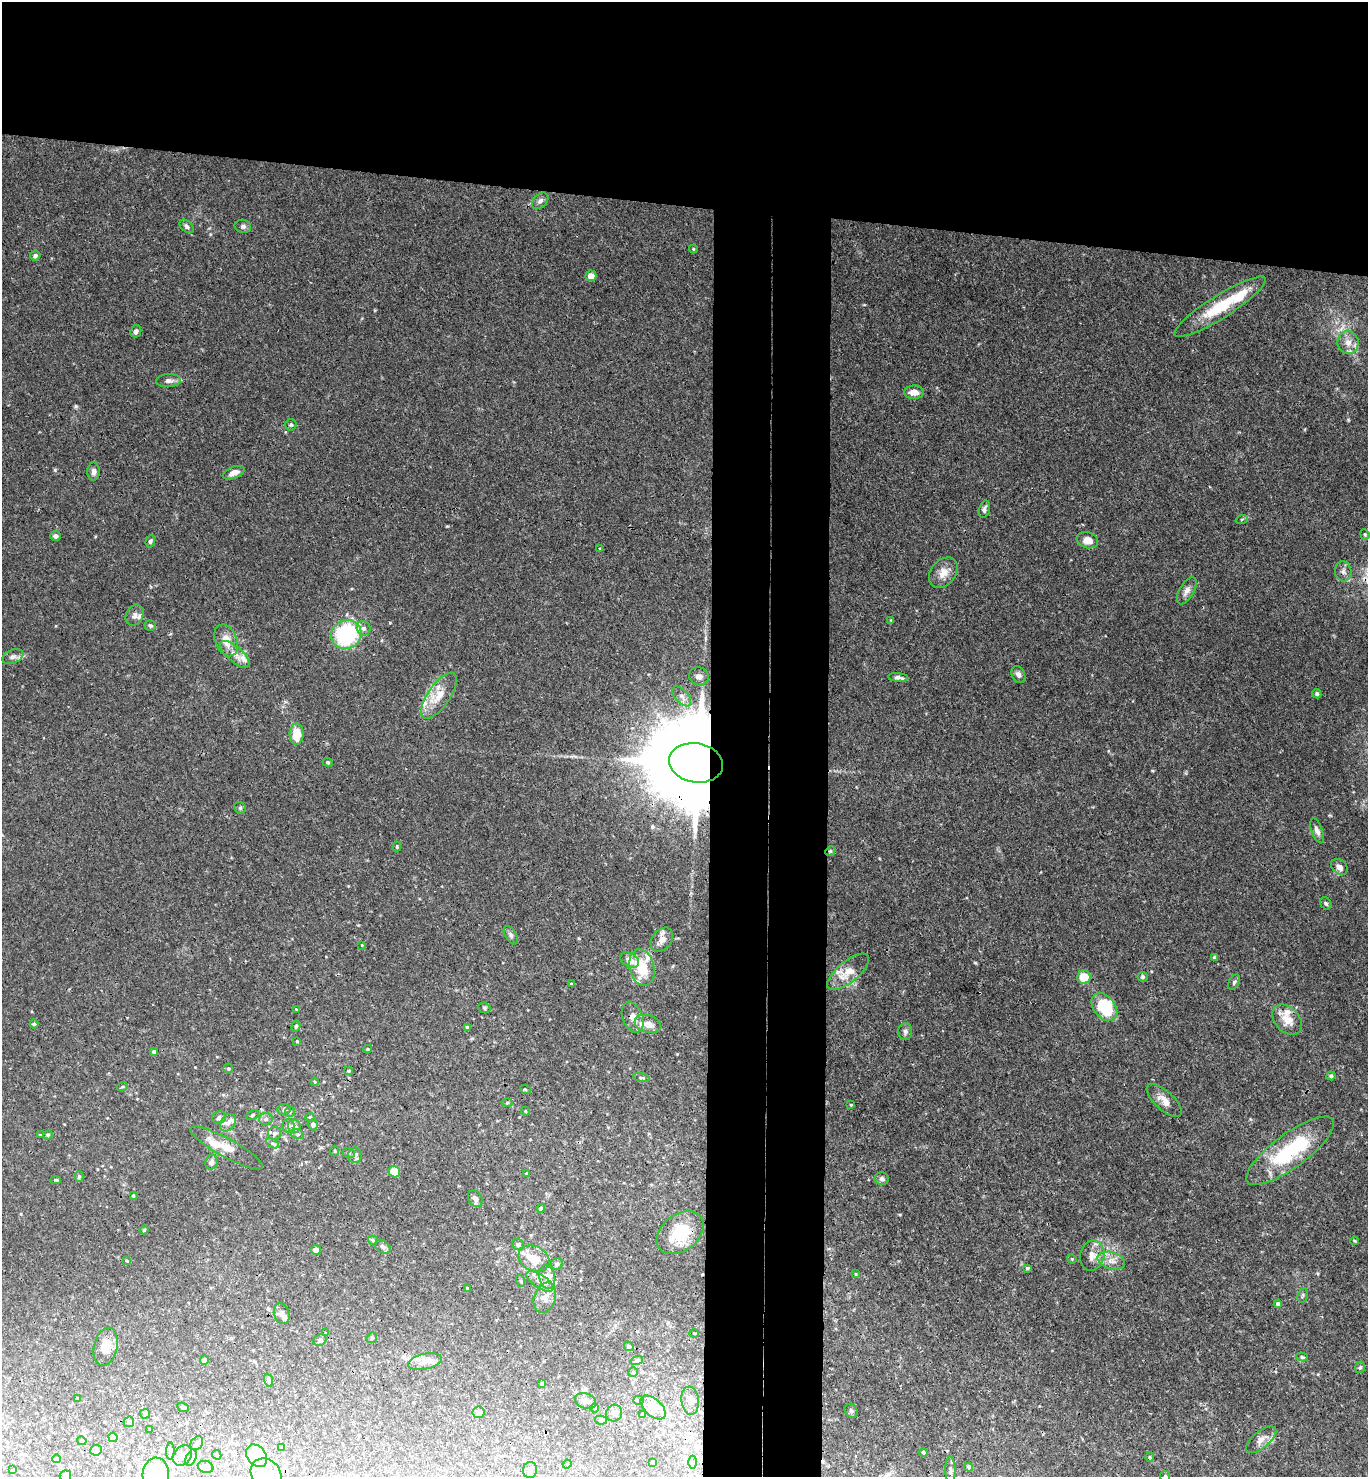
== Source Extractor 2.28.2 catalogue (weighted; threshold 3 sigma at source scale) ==
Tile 2 of 3 x 3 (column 2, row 1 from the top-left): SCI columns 1526-2891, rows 2961-4435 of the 4514 x 4442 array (HDU 1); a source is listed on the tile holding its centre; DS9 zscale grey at full resolution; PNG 1370 x 1479 px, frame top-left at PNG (2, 2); each listed source drawn as its Kron ellipse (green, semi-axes under 4 px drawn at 4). Shown black and unused: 21% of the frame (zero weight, under 3 of 4 exposures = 6% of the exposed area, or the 3 px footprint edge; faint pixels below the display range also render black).
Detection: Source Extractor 2.28.2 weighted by HDU 2 'WHT'; one run over the whole footprint, this tile lists its part. Background 0.0367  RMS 0.0029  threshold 0.0132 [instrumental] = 3 sigma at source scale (4.5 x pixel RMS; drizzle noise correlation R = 1.50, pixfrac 1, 0.05/0.05 arcsec/px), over >= 5 px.
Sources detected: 213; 1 inside a brighter object's white glare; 1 cosmic-ray / hot-pixel residue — neither listed nor drawn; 22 inside a brighter listed object's ellipse — not listed separately; the other 189 listed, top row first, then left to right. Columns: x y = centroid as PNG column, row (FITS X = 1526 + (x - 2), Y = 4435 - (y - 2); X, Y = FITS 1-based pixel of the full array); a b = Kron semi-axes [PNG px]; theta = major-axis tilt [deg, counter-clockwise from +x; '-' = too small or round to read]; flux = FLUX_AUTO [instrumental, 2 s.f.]
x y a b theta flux
540 201 9 6 45 1.1
187 226 8 5 -43 0.9
243 226 8 6 -11 0.79
693 249 4 4 - 0.26
35 256 5 5 - 0.83
591 276 5 5 - 2.5
1220 307 53 11 32 13
136 331 6 5 - 1
1348 343 11 10 - 2.7
169 381 12 6 3 1.3
914 392 10 6 2 2.7
291 425 6 5 - 0.5
94 472 9 6 89 1.2
234 473 11 6 22 2
984 509 9 5 74 0.81
1242 519 6 4 19 0.36
1365 534 5 4 - 0.38
55 536 5 5 - 0.94
1087 540 11 8 -18 3
150 541 6 4 71 0.65
600 549 4 3 - 0.44
1343 571 10 8 -84 1.3
943 573 17 12 51 3.1
1187 591 15 7 59 1.6
135 615 11 8 61 1.4
891 620 4 4 - 0.24
150 626 6 5 - 0.59
364 628 7 7 - 1.3
346 635 15 14 - 30
226 640 16 11 -67 3.8
235 654 18 7 -40 2.8
13 657 11 7 22 1.4
1018 675 9 6 -65 0.99
699 676 10 9 - 1.6
898 677 10 4 -6 1.1
1317 694 5 4 - 0.49
439 696 27 11 56 5.2
682 696 12 6 -48 1.5
296 734 10 7 88 5.7
328 762 5 4 - 0.38
696 763 27 19 -10 7400
240 808 6 5 - 0.48
1317 831 13 5 -68 1.5
397 847 5 3 - 0.32
830 851 5 4 - 0.39
1339 867 9 7 -40 1.6
1326 903 6 5 - 0.59
511 935 10 5 -59 0.79
662 939 13 10 52 2
362 945 3 3 - 0.2
1215 957 4 3 - 0.72
630 960 10 7 -30 2.8
642 968 19 12 -77 8.6
848 972 26 10 39 5.4
1084 977 7 6 - 5.7
1143 977 5 5 - 0.52
1234 982 8 5 61 0.64
571 984 4 3 - 0.41
1104 1007 15 10 -50 17
484 1008 6 5 - 0.53
296 1009 3 2 - 0.19
633 1017 16 10 -68 2.7
1287 1020 17 12 -46 4.2
34 1024 4 4 - 0.4
648 1024 13 8 -17 2.9
296 1026 6 4 73 0.5
467 1027 4 4 - 0.75
905 1032 8 7 - 0.89
297 1041 3 3 - 0.37
368 1049 4 4 - 0.29
154 1052 4 4 - 0.84
228 1068 5 4 - 0.38
349 1071 4 3 - 0.35
1331 1076 4 4 - 0.85
641 1078 9 3 -12 0.47
315 1082 4 3 - 0.35
122 1087 5 3 - 0.39
525 1089 5 3 - 0.27
1164 1100 22 9 -42 2.8
507 1103 5 3 - 0.33
851 1105 4 3 - 0.27
284 1109 6 5 - 0.82
525 1111 4 3 - 0.2
290 1112 6 5 - 0.5
252 1115 7 4 28 0.41
310 1117 4 4 - 0.43
219 1118 7 6 - 0.83
266 1119 7 6 - 0.86
228 1123 9 7 54 1.3
313 1125 6 5 - 1.2
288 1126 6 6 - 1.3
294 1126 6 6 - 2
275 1133 6 6 - 0.8
297 1134 6 5 - 0.6
40 1135 3 3 - 0.21
48 1135 5 4 - 0.38
272 1143 7 4 -31 0.58
226 1148 41 9 -28 4.7
335 1151 5 3 - 0.26
1290 1151 53 17 36 24
349 1153 6 5 - 0.52
355 1155 8 7 - 1.1
211 1162 7 6 - 1.3
394 1172 6 5 - 5.4
527 1173 3 3 - 0.36
79 1176 5 4 - 0.56
882 1179 7 6 - 0.8
56 1180 5 4 - 0.38
133 1196 4 3 - 0.35
475 1199 9 7 -59 1.6
541 1208 4 4 - 0.67
144 1230 4 4 - 0.35
680 1233 26 18 38 11
373 1240 5 4 - 0.62
1354 1241 4 3 - 0.3
518 1245 6 5 - 0.96
383 1247 8 6 -32 0.78
316 1250 5 4 - 1.2
1092 1255 15 12 76 3
534 1258 16 12 -29 4.8
1072 1259 5 4 - 0.28
127 1261 4 3 - 0.26
1111 1261 14 8 -16 2.5
557 1264 6 5 - 0.88
1027 1268 3 3 - 0.44
856 1274 4 3 - 0.29
547 1277 12 8 -79 4.4
521 1281 6 4 -71 0.44
540 1281 15 6 -32 2
467 1288 3 3 - 0.29
1303 1295 7 5 73 0.54
545 1298 15 10 70 2.9
1278 1304 4 4 - 1.2
282 1314 10 7 -75 1.4
325 1333 4 3 - 0.26
694 1333 4 4 - 0.3
372 1338 6 5 - 0.39
320 1340 7 5 32 0.8
629 1346 5 4 - 0.81
106 1347 19 11 77 3.6
1302 1357 6 4 -11 0.58
204 1360 5 4 - 0.85
637 1360 6 4 18 0.53
425 1361 17 8 12 2.4
1360 1367 6 4 71 0.52
633 1372 4 4 - 0.37
268 1380 7 4 -71 0.53
542 1384 4 3 - 0.37
77 1399 3 3 - 0.61
639 1400 5 4 - 0.5
586 1401 11 7 -18 1.3
690 1401 14 9 -82 2.2
183 1407 6 4 -25 0.43
653 1407 15 8 -42 3.9
594 1408 5 3 - 0.26
851 1411 7 6 - 0.71
478 1412 6 6 - 1.6
614 1413 8 8 - 1.1
145 1414 5 5 - 0.34
643 1414 3 2 - 0.31
601 1420 6 4 -11 0.53
129 1422 6 5 - 0.49
150 1430 3 2 - 0.31
113 1437 5 4 - 4.2
1261 1440 18 8 40 2.4
82 1441 4 3 - 0.55
197 1443 7 5 53 0.7
282 1447 4 3 - 0.64
96 1450 6 5 - 0.57
170 1451 8 4 88 0.58
923 1452 4 4 - 0.46
217 1455 5 4 - 0.48
182 1456 11 8 50 1.8
257 1456 12 9 -53 12
1150 1457 5 3 - 0.28
191 1458 9 5 63 0.79
57 1459 4 4 - 0.41
652 1462 4 4 - 0.32
693 1462 6 4 90 0.62
567 1464 4 3 - 0.26
206 1467 8 6 -16 0.69
969 1467 4 4 - 0.69
13 1470 3 2 - 0.26
530 1470 8 7 - 1
950 1470 14 5 -88 0.95
266 1474 16 14 -41 8.4
156 1475 17 13 87 18
65 1476 5 5 - 0.96
1165 1476 5 5 - 0.39
Overlapping masked pixels (flux is a lower limit): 3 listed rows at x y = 696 763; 830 851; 680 1233
Isophote crosses this tile's border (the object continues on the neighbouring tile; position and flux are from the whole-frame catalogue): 4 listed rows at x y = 266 1474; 156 1475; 65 1476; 1165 1476
Unlisted compact peaks at least as high as the median listed source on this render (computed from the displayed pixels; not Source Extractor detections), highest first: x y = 55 470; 447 526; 1152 771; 390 623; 900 1215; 1318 1274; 975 963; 1348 419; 1108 751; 210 234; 864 305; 375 310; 1318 1374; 95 536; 677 1054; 1305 429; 56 626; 879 858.